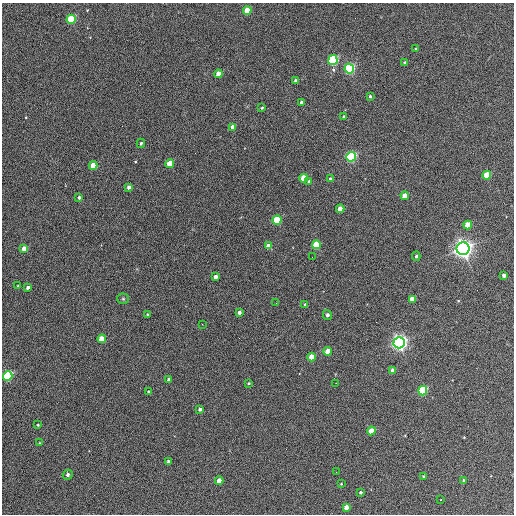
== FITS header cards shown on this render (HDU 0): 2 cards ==
NAXIS1  =                  512 / Axis length
NAXIS2  =                  512 / Axis length

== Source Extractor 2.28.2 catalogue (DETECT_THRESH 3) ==
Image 512 x 512 px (HDU 0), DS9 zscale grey, 1 PNG px = 1 image px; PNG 516 x 516 px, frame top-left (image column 1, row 512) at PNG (2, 3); each listed source drawn as its Kron ellipse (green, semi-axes under 4 px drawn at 4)
Background 378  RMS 21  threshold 63.1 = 3 sigma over >= 5 px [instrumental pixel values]
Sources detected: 70; all 70 listed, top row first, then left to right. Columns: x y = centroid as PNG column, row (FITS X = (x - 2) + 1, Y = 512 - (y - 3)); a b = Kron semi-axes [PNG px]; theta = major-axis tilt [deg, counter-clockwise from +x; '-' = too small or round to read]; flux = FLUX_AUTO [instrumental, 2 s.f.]
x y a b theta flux
247 10 4 4 - 36000
71 19 4 4 - 98000
416 49 4 3 - 980
333 60 5 4 - 180000
405 63 3 3 - 3000
349 69 5 4 - 230000
218 74 4 4 - 19000
296 81 4 3 - 4600
370 96 3 3 - 2400
301 102 4 3 - 3600
262 108 3 2 - 1400
344 117 4 3 - 3300
233 127 4 4 - 13000
141 143 4 3 - 2200
351 157 5 4 - 210000
170 163 4 4 - 24000
93 166 4 4 - 28000
487 175 4 4 - 47000
304 178 4 4 - 39000
330 179 3 3 - 2400
309 181 4 4 - 2100
129 187 4 4 - 6000
405 196 4 4 - 23000
79 197 3 3 - 2600
340 209 4 4 - 17000
277 220 4 4 - 79000
468 225 4 4 - 30000
316 245 4 4 - 71000
268 246 4 4 - 14000
24 249 4 4 - 13000
463 249 6 6 - 970000
416 256 5 3 - 2700
312 257 2 2 - 670
504 275 4 4 - 5900
215 277 4 4 - 9700
18 286 4 3 - 1100
28 287 4 3 - 4200
123 299 5 5 - 2000
412 299 4 4 - 19000
276 303 2 2 - 790
305 305 4 4 - 3300
239 312 4 3 - 4200
148 315 3 3 - 2100
327 315 5 4 - 4400
202 324 3 2 - 1300
102 339 4 4 - 28000
399 343 5 5 - 670000
328 351 4 4 - 21000
311 357 4 4 - 27000
392 370 4 4 - 7100
8 376 5 4 - 180000
168 379 3 3 - 3300
249 383 4 3 - 1600
336 383 3 2 - 960
423 391 5 4 - 120000
148 392 3 3 - 2700
200 409 4 4 - 3800
38 425 3 3 - 1300
371 431 4 4 - 31000
40 443 3 3 - 1200
168 461 3 3 - 2700
336 472 2 2 - 590
68 475 5 4 - 3300
423 476 3 3 - 2000
464 480 4 4 - 2500
219 481 4 4 - 18000
341 484 4 3 - 1200
360 492 3 3 - 2100
441 500 3 2 - 2000
346 507 4 4 - 9600
At the frame edge (FLAGS 8, measured only in part): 1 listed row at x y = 8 376